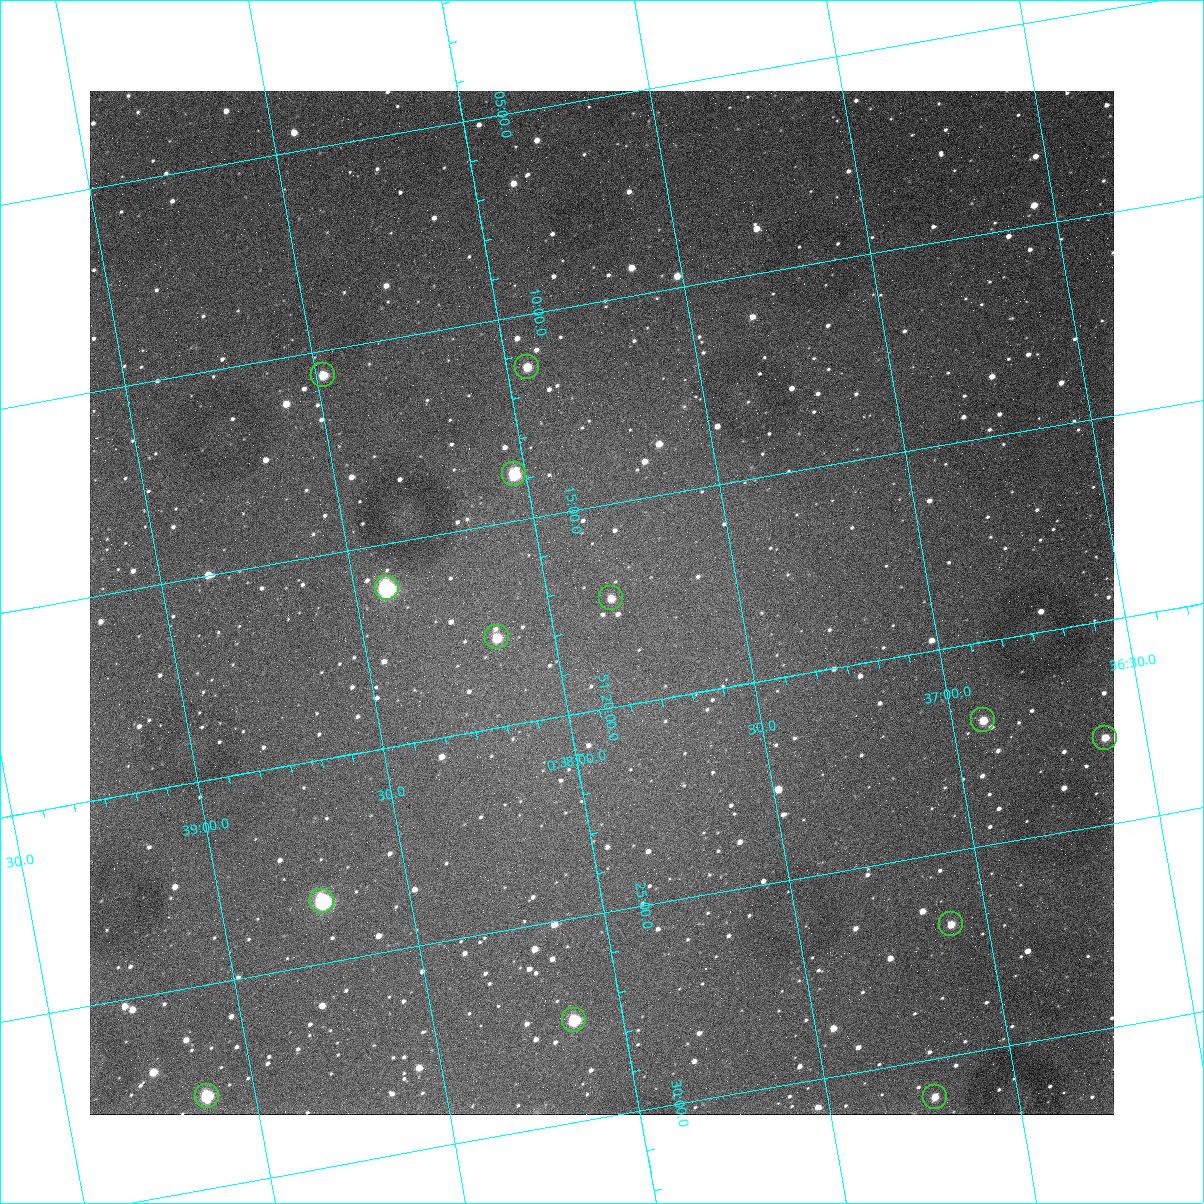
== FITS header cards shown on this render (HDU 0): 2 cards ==
NAXIS1  =                 1024
NAXIS2  =                 1024

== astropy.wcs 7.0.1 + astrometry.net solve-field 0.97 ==
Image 1024 x 1024 px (HDU 0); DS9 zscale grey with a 90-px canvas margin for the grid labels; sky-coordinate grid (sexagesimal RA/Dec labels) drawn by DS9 from the SOLVED WCS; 13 Tycho-2 reference stars matched to detected sources circled (green)
Header WCS: none
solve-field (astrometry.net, Tycho-2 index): SOLVED blind (the file carries no WCS)
Solved WCS: RA---TAN-SIP/DEC--TAN-SIP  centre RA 00:37:52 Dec +51:17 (9.47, +51.29 deg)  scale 1.49 arcsec/px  FOV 25.5' x 25.5'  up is -170 deg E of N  parity flipped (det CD > 0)
(file carries no celestial WCS; the grid is the blind solution)
Tycho-2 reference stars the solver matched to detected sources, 13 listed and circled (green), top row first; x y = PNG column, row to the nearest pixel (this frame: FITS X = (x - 90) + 1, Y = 1024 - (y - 91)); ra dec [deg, ICRS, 3 dp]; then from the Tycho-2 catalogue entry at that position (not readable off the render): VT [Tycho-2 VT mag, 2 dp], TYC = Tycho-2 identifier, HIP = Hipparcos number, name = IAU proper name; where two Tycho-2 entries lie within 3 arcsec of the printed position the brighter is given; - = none
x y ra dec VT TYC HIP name
527 367 9.486 +51.188 10.87 3261-2086-1 - -
323 375 9.620 +51.177 10.71 3261-2090-1 - -
514 474 9.507 +51.231 9.24 3261-2068-1 - -
387 588 9.604 +51.268 7.70 3261-1879-1 3018 -
611 598 9.459 +51.289 11.04 3261-1703-1 - -
497 637 9.538 +51.296 10.24 3261-1493-1 - -
983 720 9.229 +51.365 11.03 3261-2198-1 - -
1105 738 9.152 +51.381 11.06 3261-1519-1 - -
322 901 9.683 +51.391 7.88 3261-1837-1 - -
951 924 9.274 +51.446 10.91 3261-1253-1 - -
574 1020 9.532 +51.458 9.03 3261-1423-1 - -
207 1096 9.782 +51.462 9.45 3261-1155-1 - -
935 1097 9.305 +51.516 11.13 3261-2117-1 - -